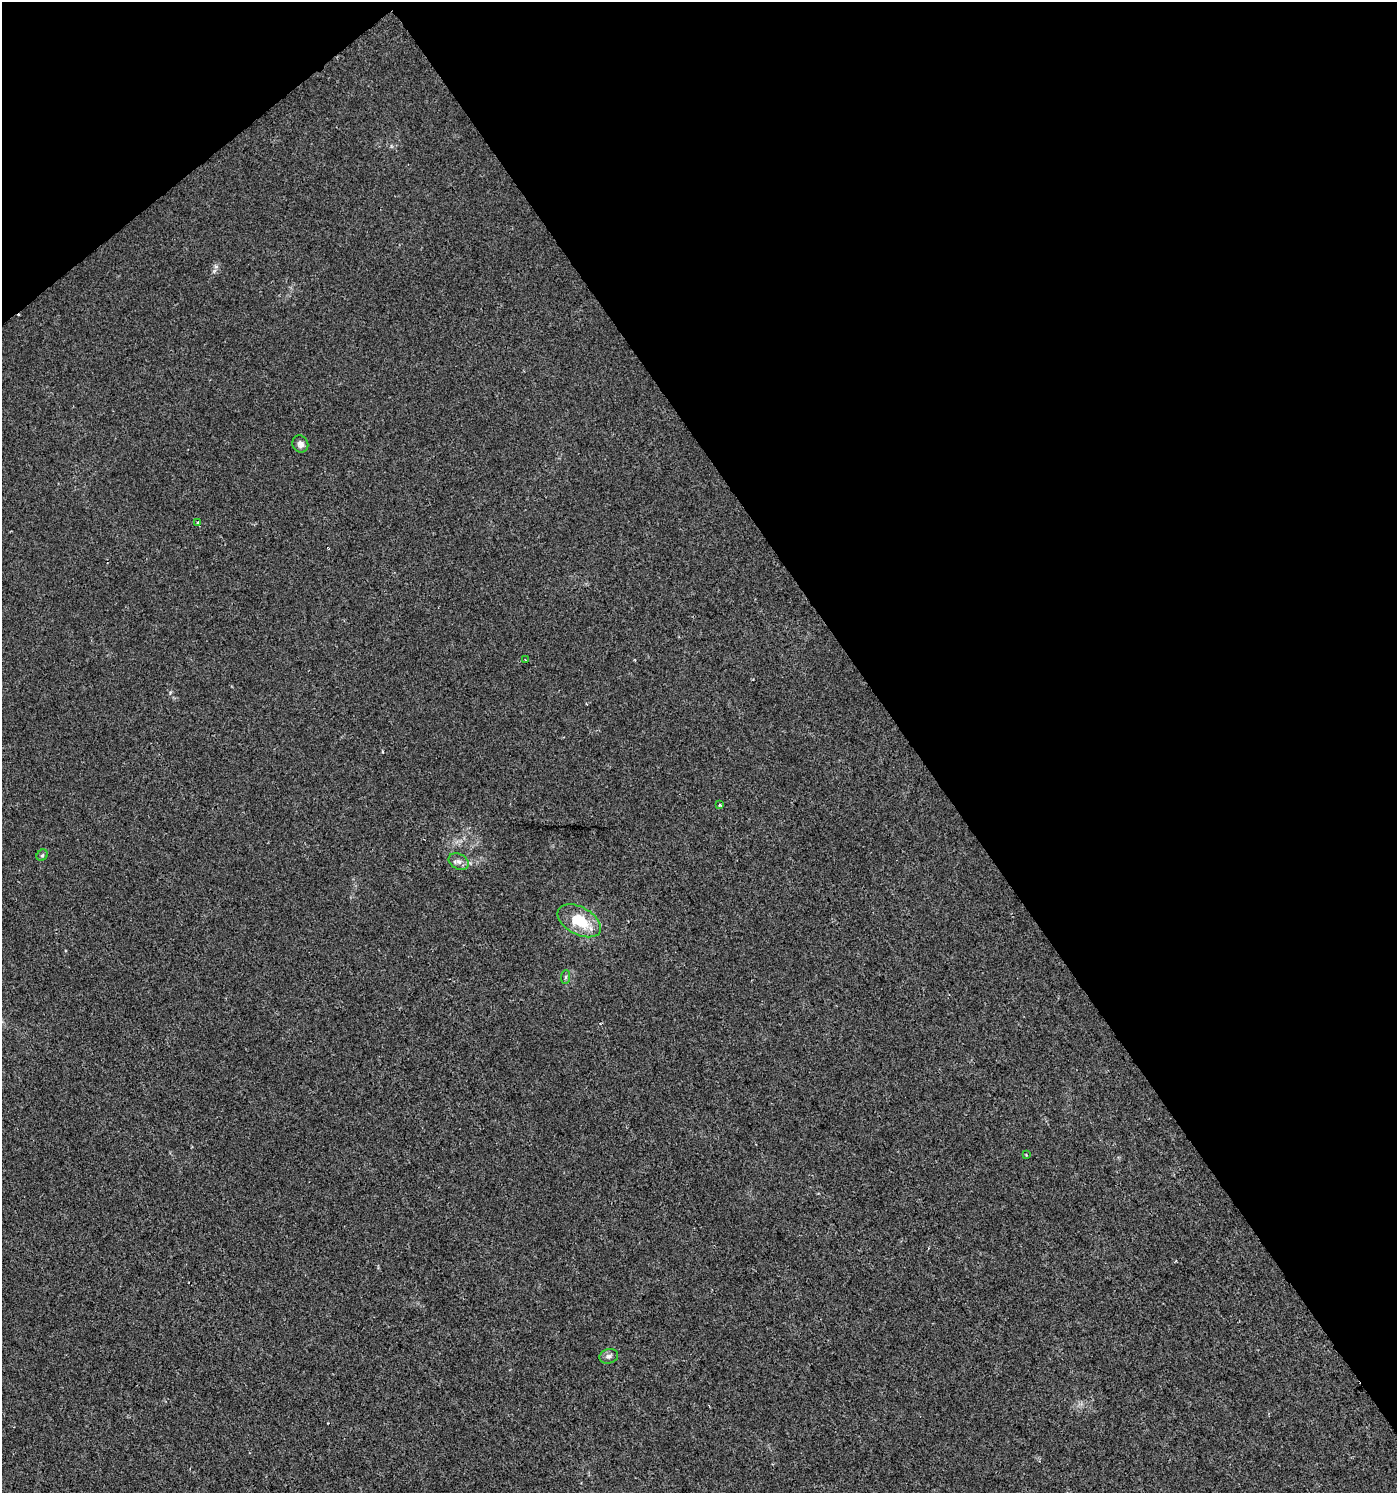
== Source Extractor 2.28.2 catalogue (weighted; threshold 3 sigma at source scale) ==
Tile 3 of 4 x 4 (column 3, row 1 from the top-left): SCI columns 3001-4395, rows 4480-5970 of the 5921 x 5985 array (HDU 1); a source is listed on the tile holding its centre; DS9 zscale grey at full resolution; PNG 1399 x 1495 px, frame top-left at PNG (2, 2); each listed source drawn as its Kron ellipse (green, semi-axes under 4 px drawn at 4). Shown black and unused: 38% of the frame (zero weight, under 2 of 3 exposures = <1% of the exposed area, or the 3 px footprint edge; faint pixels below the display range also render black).
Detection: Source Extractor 2.28.2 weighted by HDU 2 'WHT'; one run over the whole footprint, this tile lists its part. Background 0.00424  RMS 0.0034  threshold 0.0154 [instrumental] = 3 sigma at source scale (4.5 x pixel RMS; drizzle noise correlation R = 1.50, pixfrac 1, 0.0396/0.0396 arcsec/px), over >= 5 px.
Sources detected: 10; all 10 listed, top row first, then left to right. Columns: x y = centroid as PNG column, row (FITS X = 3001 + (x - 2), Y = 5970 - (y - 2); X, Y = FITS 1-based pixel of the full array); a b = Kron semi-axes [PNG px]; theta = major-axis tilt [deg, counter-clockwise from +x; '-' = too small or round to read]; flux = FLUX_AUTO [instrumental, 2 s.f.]
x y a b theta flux
300 444 9 7 -59 1.5
198 522 3 3 - 0.59
525 660 3 2 - 0.35
720 805 4 3 - 0.58
42 855 6 5 - 0.52
459 861 10 7 -27 1.6
579 921 24 13 -29 12
566 977 7 4 88 0.6
1026 1155 3 2 - 0.36
609 1356 9 7 16 1.2